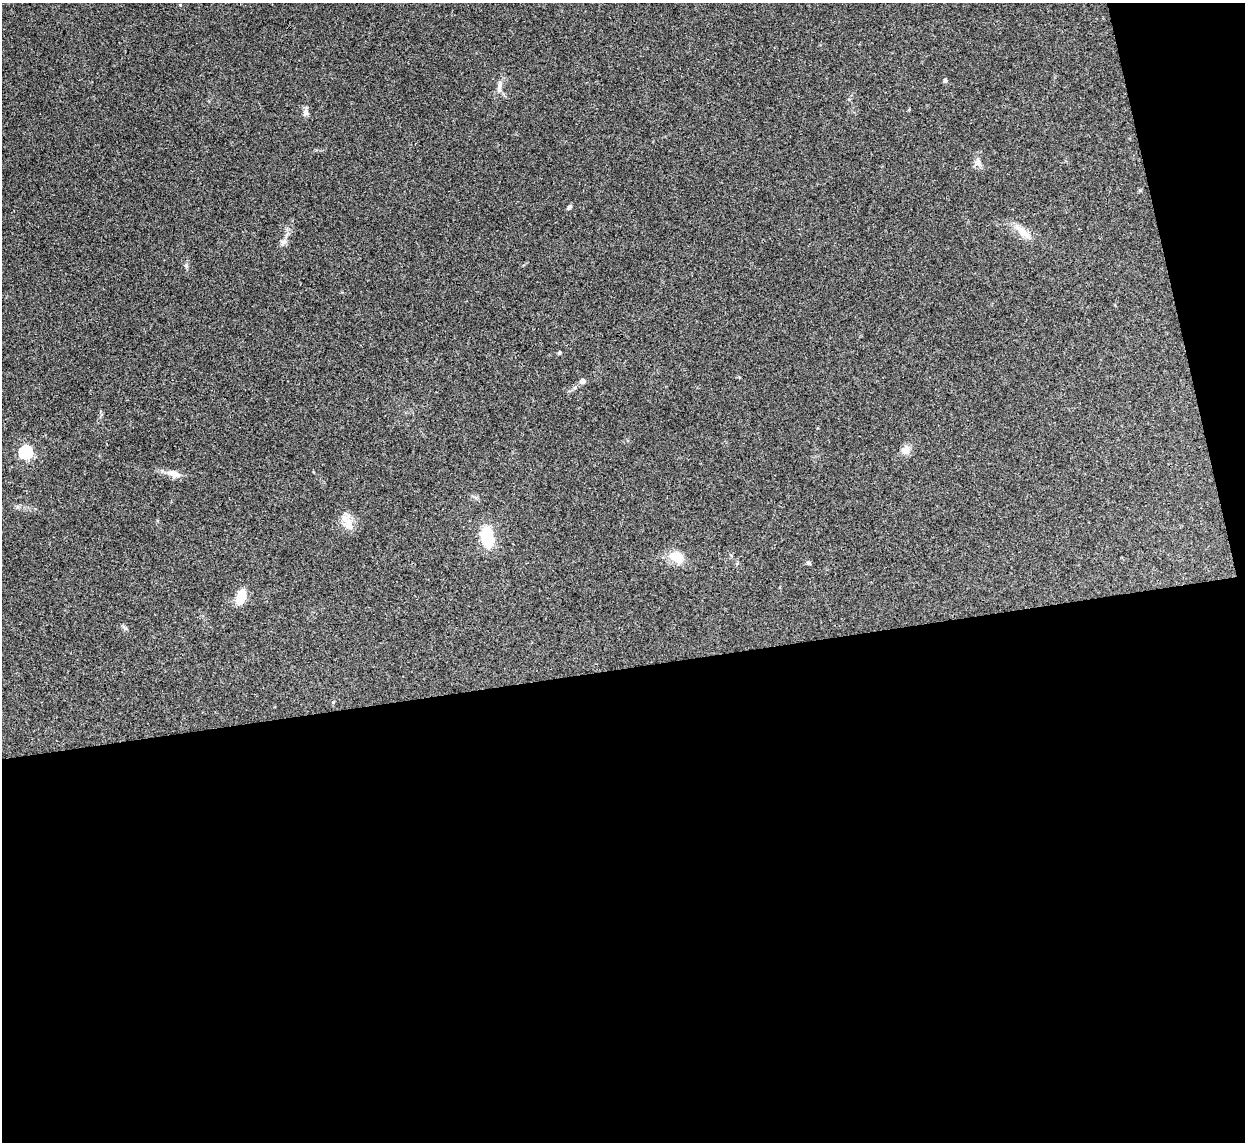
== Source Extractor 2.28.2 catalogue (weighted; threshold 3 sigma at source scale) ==
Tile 16 of 4 x 4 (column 4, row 4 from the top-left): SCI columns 3732-4974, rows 257-1396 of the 4975 x 4956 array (HDU 1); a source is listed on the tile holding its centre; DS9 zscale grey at full resolution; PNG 1247 x 1144 px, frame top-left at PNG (2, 3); no overlay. Shown black and unused: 45% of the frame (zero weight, under 3 of 4 exposures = <1% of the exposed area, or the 3 px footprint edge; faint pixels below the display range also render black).
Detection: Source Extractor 2.28.2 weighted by HDU 2 'WHT'; one run over the whole footprint, this tile lists its part. Background 0.166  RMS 0.007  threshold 0.0317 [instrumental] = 3 sigma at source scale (4.5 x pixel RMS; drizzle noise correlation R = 1.50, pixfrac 1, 0.05/0.05 arcsec/px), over >= 5 px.
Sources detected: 20; all 20 listed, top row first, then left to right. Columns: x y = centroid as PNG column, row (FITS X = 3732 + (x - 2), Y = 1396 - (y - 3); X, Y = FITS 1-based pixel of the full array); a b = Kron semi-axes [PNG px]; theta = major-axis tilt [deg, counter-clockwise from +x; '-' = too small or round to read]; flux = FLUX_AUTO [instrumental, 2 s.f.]
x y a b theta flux
180 5 4 3 - 0.61
945 80 5 4 - 1.7
499 88 18 6 80 4.2
306 112 10 7 73 2.8
978 162 10 9 - 3.4
569 207 8 4 52 1.3
1023 232 24 9 -41 9.1
283 242 10 7 56 3
559 353 5 4 - 0.87
582 381 5 5 - 4
575 388 6 4 0 1.1
905 450 13 11 88 4.6
25 452 6 6 - 110
174 474 17 8 -21 6.2
347 522 24 11 -74 8.6
487 537 18 11 -81 32
676 557 19 12 -20 12
808 563 7 4 -27 1.1
241 597 14 8 70 14
125 628 9 4 -33 1.4
Unlisted compact peaks at least as high as the median listed source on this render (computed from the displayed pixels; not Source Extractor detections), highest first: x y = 186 265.